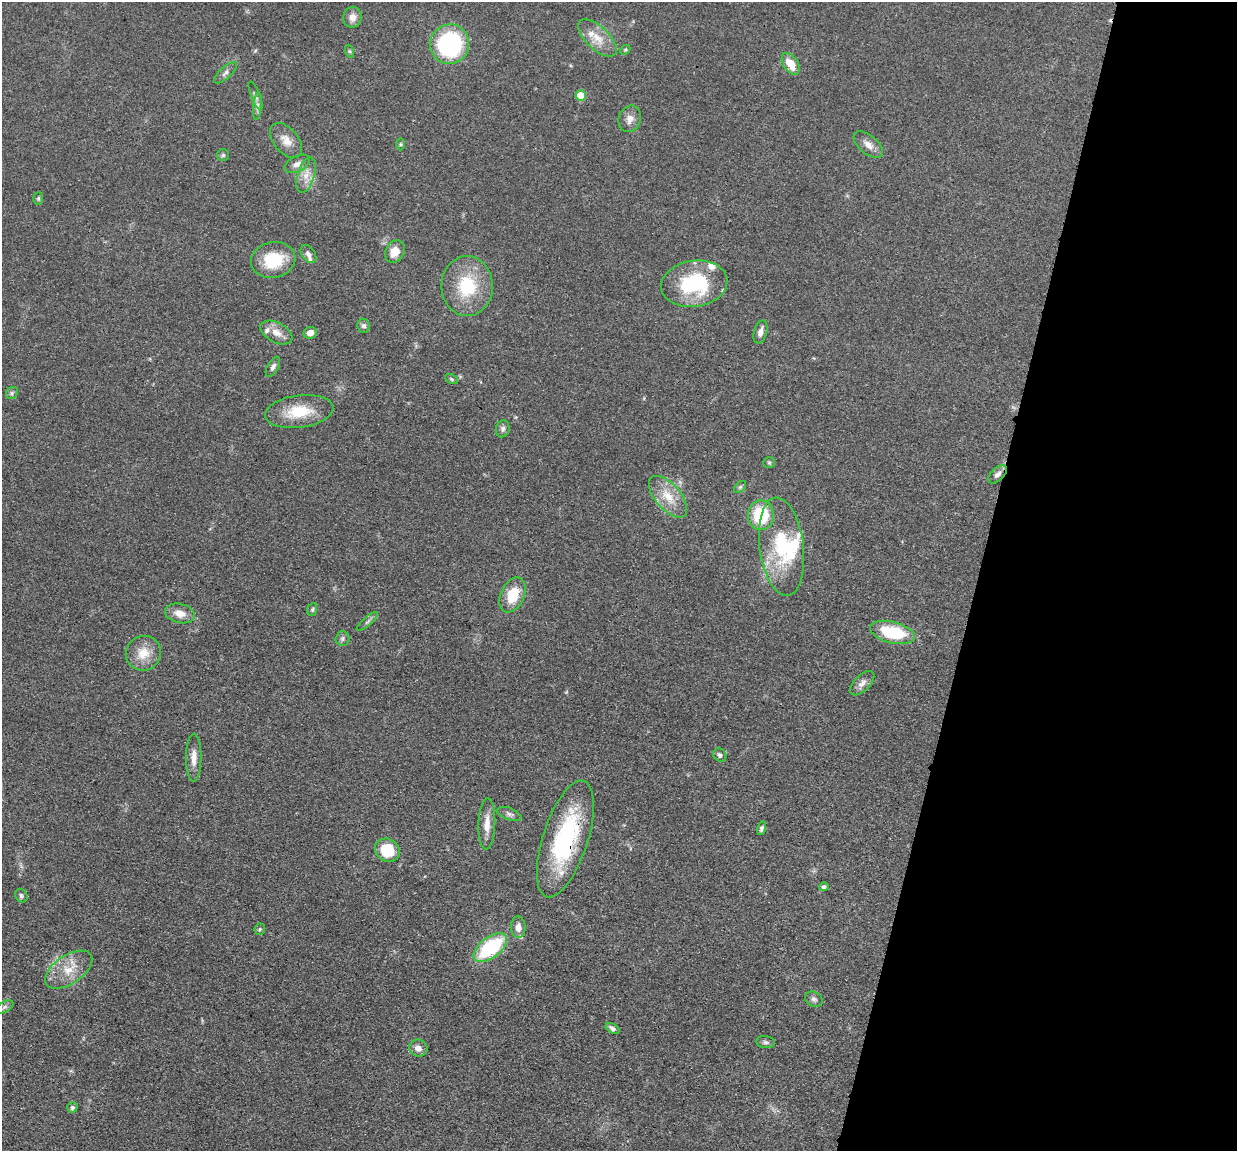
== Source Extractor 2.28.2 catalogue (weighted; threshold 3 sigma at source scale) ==
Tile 8 of 4 x 4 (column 4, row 2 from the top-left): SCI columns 3711-4945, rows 2548-3696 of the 4950 x 4974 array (HDU 1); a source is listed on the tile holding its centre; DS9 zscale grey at full resolution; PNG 1239 x 1153 px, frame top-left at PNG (2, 2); each listed source drawn as its Kron ellipse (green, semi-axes under 4 px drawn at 4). Shown black and unused: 21% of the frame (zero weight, under 3 of 4 exposures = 1% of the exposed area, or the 3 px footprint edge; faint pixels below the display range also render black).
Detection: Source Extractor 2.28.2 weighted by HDU 2 'WHT'; one run over the whole footprint, this tile lists its part. Background 0.0475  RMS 0.005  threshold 0.0223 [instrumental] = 3 sigma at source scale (4.5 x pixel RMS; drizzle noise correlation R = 1.50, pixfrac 1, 0.05/0.05 arcsec/px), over >= 5 px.
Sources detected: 73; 2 inside a brighter object's white glare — neither listed nor drawn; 6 inside a brighter listed object's ellipse — not listed separately; the other 65 listed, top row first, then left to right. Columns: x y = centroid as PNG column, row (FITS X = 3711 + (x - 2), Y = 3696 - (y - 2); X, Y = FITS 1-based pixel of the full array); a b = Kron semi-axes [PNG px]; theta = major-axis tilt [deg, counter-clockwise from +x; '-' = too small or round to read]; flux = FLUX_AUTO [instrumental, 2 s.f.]
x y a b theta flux
352 17 10 9 - 3.9
597 38 24 11 -44 7.8
450 44 20 19 - 58
625 50 5 4 - 0.65
349 51 6 4 -71 0.72
791 64 12 7 -56 8.6
226 73 14 5 43 2.1
581 95 5 5 - 10
255 96 15 4 -69 1.6
257 106 14 4 84 1.9
630 119 13 11 67 3.7
286 140 20 12 -50 6
401 144 6 4 90 0.67
868 145 17 9 -40 4
223 155 6 6 - 0.9
297 164 13 8 27 3.3
306 175 18 8 72 5.3
38 198 6 5 - 0.82
395 251 12 9 60 6.1
308 254 10 6 -56 1.9
273 260 22 18 12 20
694 284 33 23 8 38
467 286 30 26 -89 26
364 326 7 6 - 1.7
276 332 17 10 -28 4.9
760 332 12 6 74 2.8
310 333 6 5 - 3.4
273 367 11 5 61 1.7
452 379 7 4 -28 0.78
12 393 6 5 - 1
299 412 34 16 7 17
503 429 8 6 74 1.4
769 463 6 5 - 0.74
997 474 11 6 42 2.2
740 487 7 4 44 0.84
668 497 25 12 -49 10
761 515 15 13 -88 22
781 547 49 22 -83 32
513 595 18 11 66 13
312 609 6 5 - 0.77
180 613 15 9 -13 5.4
367 622 13 2 41 1
892 632 23 10 -14 28
342 639 7 7 - 1.2
143 653 18 17 - 9.1
862 683 15 7 45 2.8
720 755 7 6 - 1.5
194 758 24 7 90 4.7
509 814 13 6 -19 1.8
487 824 25 8 88 5.6
761 828 7 4 75 1.2
565 839 61 22 72 56
387 850 13 11 -35 17
824 887 5 4 - 1.3
21 896 7 6 - 1.3
518 927 11 7 -88 3.4
260 929 6 5 - 0.78
490 948 19 10 38 39
69 970 26 14 34 11
814 999 9 7 -29 1.6
4 1007 10 5 27 1.5
613 1028 8 4 -31 1.7
766 1042 9 6 -7 1.3
418 1048 9 8 - 3
72 1107 5 5 - 1.1
Overlapping masked pixels (flux is a lower limit): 1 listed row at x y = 565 839